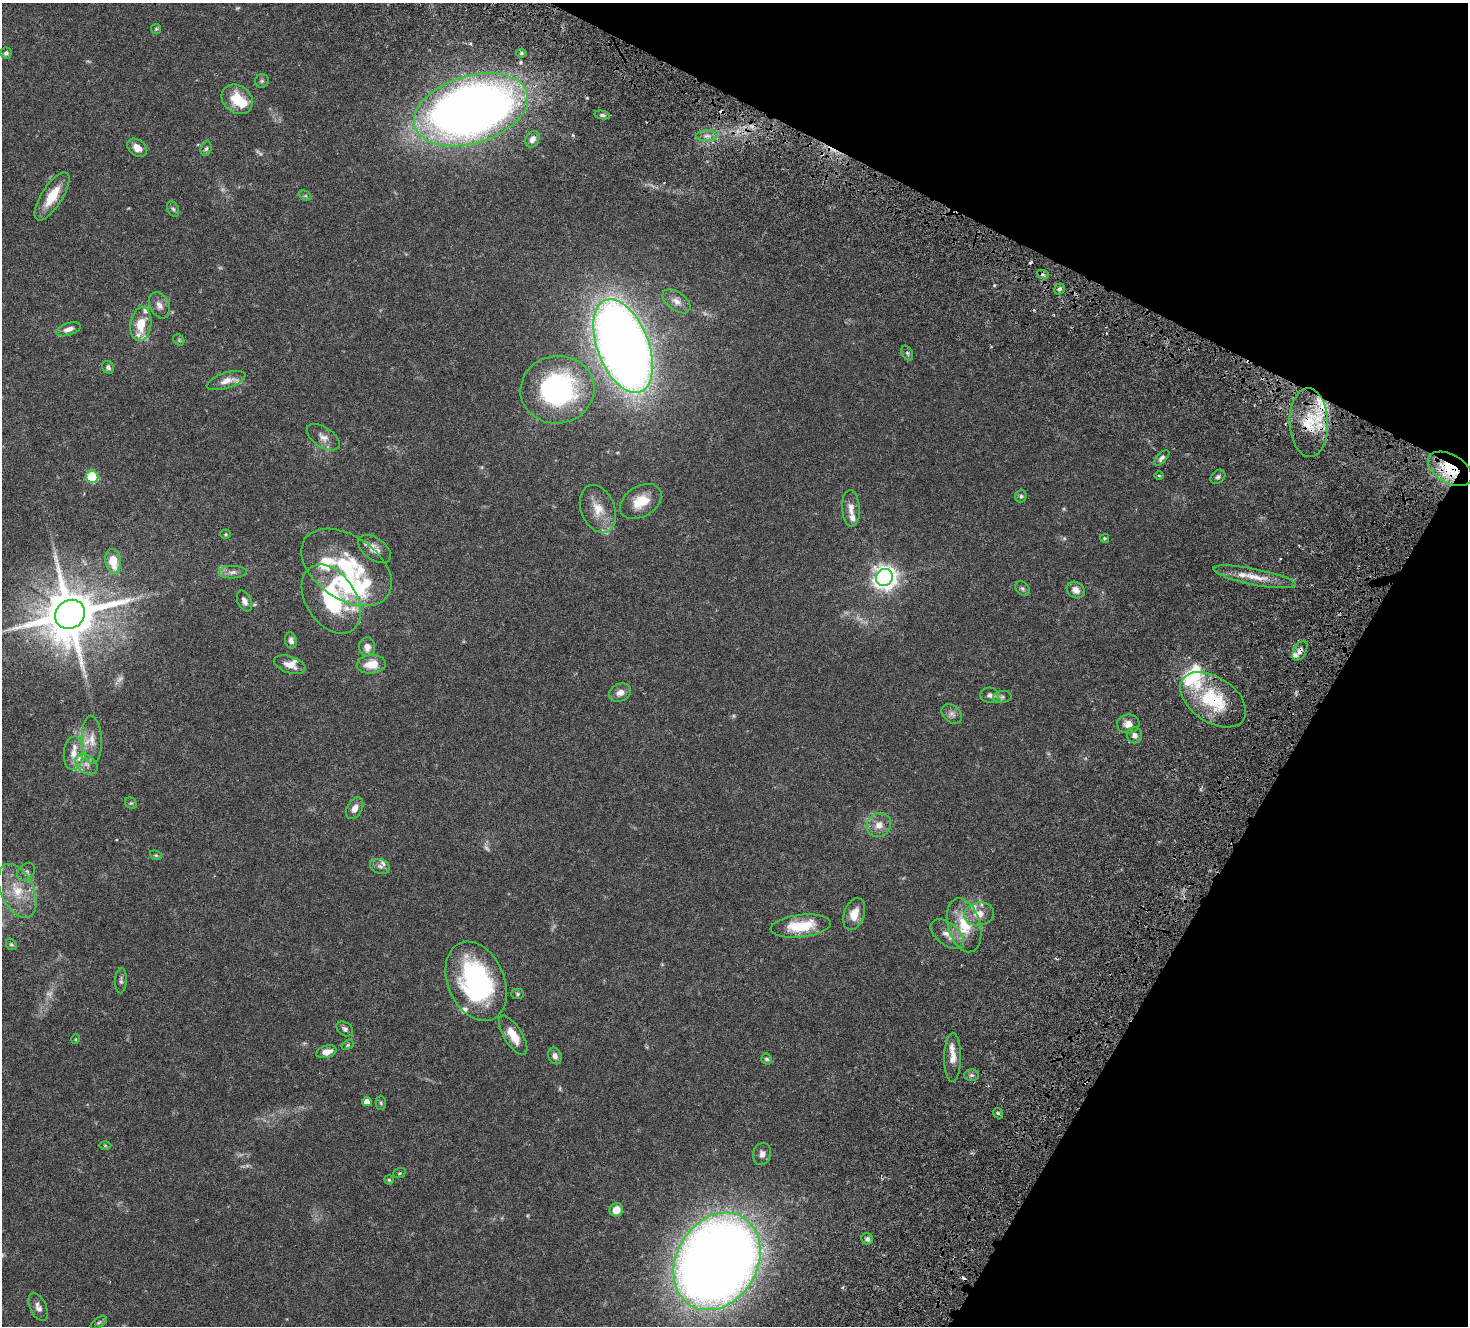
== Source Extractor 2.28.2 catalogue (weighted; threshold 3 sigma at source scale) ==
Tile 8 of 4 x 4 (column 4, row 2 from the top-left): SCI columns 4596-6061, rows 3135-4458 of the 6271 x 6331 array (HDU 1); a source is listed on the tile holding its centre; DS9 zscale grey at full resolution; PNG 1470 x 1328 px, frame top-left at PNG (2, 3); each listed source drawn as its Kron ellipse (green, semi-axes under 4 px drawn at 4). Shown black and unused: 23% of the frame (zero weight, under 4 of 8 exposures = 12% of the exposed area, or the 3 px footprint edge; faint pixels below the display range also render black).
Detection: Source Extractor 2.28.2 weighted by HDU 2 'WHT'; one run over the whole footprint, this tile lists its part. Background 0.0478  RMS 0.0023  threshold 0.00922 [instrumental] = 3 sigma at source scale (4.09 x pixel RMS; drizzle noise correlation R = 1.36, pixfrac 0.8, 0.0396/0.0396 arcsec/px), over >= 5 px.
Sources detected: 138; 13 too faint to see at this stretch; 4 cosmic-ray / hot-pixel residue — neither listed nor drawn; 19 inside a brighter listed object's ellipse — not listed separately; the other 102 listed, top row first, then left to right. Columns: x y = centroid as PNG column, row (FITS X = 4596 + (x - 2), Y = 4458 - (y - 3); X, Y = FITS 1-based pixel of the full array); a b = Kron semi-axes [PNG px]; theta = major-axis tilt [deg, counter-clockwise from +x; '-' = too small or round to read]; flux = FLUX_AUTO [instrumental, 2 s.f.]
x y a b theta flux
156 29 5 5 - 0.23
6 53 5 5 - 0.48
521 53 5 4 - 0.36
262 81 7 6 - 0.38
237 99 17 13 -37 5
471 110 59 34 17 180
602 115 8 4 -11 0.4
707 136 10 5 0 0.79
532 139 9 6 60 1.1
137 148 11 8 -38 1.7
206 149 7 5 71 0.36
52 196 28 10 57 4.4
305 196 6 4 -28 0.26
173 209 8 5 -62 0.37
1043 275 6 4 -19 0.33
1060 289 6 5 - 0.41
676 301 16 9 -37 1.4
159 305 14 9 -61 1.3
141 324 17 10 81 4
68 329 13 6 19 1.1
179 340 6 5 - 0.27
623 346 49 25 -69 240
907 353 8 5 -61 0.35
108 367 7 5 -54 0.46
226 381 20 7 18 1.7
557 390 37 33 9 31
1309 423 34 19 -88 7.9
323 437 18 10 -34 1.4
1162 458 9 5 44 0.54
1450 469 24 14 -30 7.9
1159 476 4 3 - 0.16
92 477 6 6 - 7.5
1218 477 8 6 40 0.47
1021 496 6 5 - 0.36
641 502 22 15 32 4
851 508 18 9 -86 1.5
598 509 25 17 -68 3.6
226 534 5 4 - 0.21
1105 538 4 4 - 0.23
375 549 18 11 -37 1.9
113 561 12 7 -79 3.9
346 567 50 31 -34 16
232 572 14 6 2 0.87
1255 577 42 8 -11 3.3
884 578 9 8 - 140
1022 588 8 6 -45 0.43
1076 590 9 8 - 1.3
331 599 38 25 -57 17
244 601 11 6 -65 0.91
70 614 15 14 - 1200
291 640 8 6 -74 0.73
367 647 9 8 - 1.3
1300 651 11 6 60 0.78
371 664 14 9 5 3
290 665 16 8 -18 1.8
620 693 11 8 24 1.2
990 695 9 7 -5 0.79
1002 697 9 6 9 0.52
1213 700 37 22 -33 11
952 714 11 8 -42 0.84
1128 724 11 9 7 1.5
1135 735 8 7 - 0.83
92 740 24 10 -88 2.4
73 753 17 9 85 2.2
87 764 12 8 -37 1.2
131 803 6 5 - 0.28
355 808 11 7 60 1.3
879 825 13 11 43 1.8
156 855 6 4 -20 0.23
380 866 10 7 -19 0.69
26 872 10 7 50 0.62
17 891 29 16 -64 5.1
854 914 17 10 70 2.5
979 914 15 11 7 2.3
964 925 28 16 -73 5.9
801 926 30 11 7 6.9
947 934 19 11 -39 2.1
11 944 6 5 - 0.27
121 981 13 5 87 0.55
476 981 41 28 -67 31
518 994 6 5 - 0.28
345 1029 9 6 -34 0.56
513 1035 22 9 -58 3.3
76 1039 5 3 - 0.15
348 1045 6 4 27 0.23
326 1052 10 6 15 1.7
555 1056 8 6 -67 0.82
953 1057 24 8 90 2.2
767 1059 6 5 - 0.33
972 1075 7 5 1 0.45
367 1102 4 4 - 1.4
381 1103 7 5 -90 0.29
998 1113 5 4 - 0.29
105 1145 6 4 -1 0.2
762 1154 11 9 77 0.98
399 1173 6 5 - 0.24
389 1180 5 4 - 0.24
616 1210 7 6 - 2.2
867 1239 6 5 - 0.6
717 1261 51 40 59 290
38 1307 15 8 -64 1.1
99 1322 9 5 34 0.35
Overlapping masked pixels (flux is a lower limit): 5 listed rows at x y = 471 110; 1309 423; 1450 469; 1300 651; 1213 700
Isophote crosses this tile's border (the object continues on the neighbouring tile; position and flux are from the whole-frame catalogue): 1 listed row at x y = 471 110